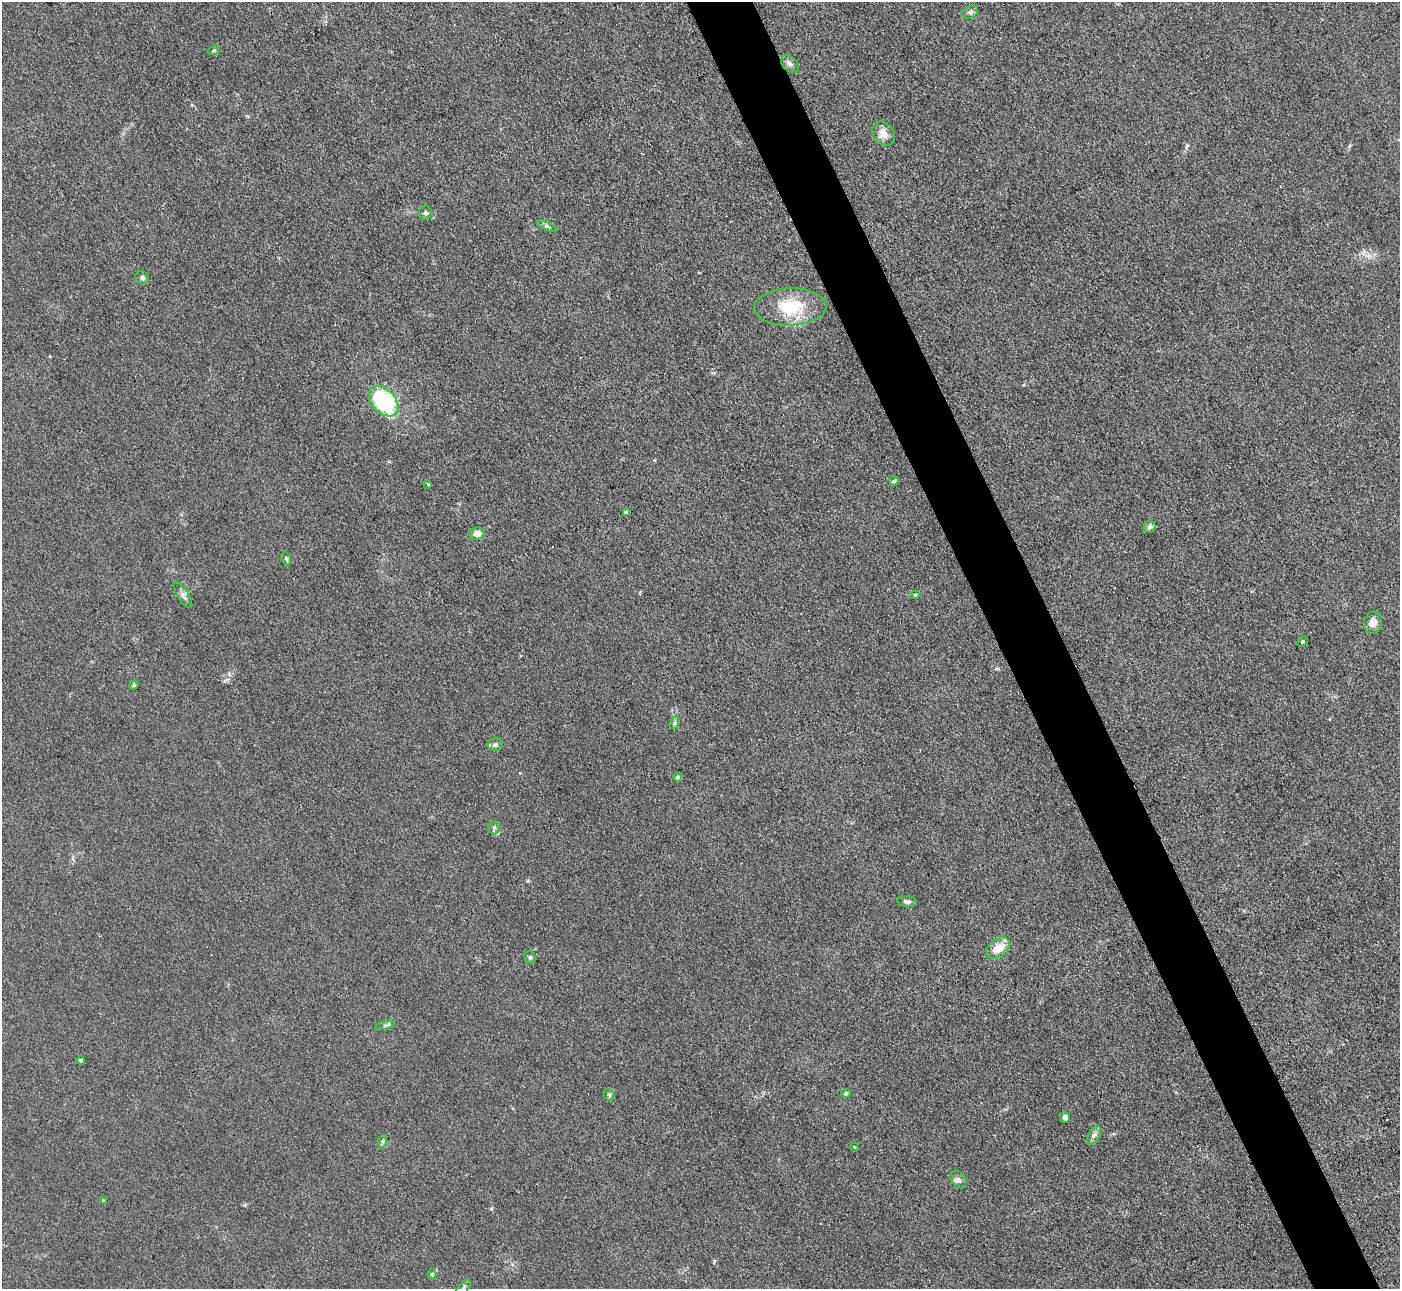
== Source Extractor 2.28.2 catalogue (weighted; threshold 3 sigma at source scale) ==
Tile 6 of 4 x 4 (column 2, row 2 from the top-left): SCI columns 1401-2798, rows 2860-4146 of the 5599 x 5585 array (HDU 1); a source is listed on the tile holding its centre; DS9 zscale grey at full resolution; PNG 1402 x 1291 px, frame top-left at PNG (2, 2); each listed source drawn as its Kron ellipse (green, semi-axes under 4 px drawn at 4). Shown black and unused: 5% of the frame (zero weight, under 3 of 4 exposures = <1% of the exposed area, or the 3 px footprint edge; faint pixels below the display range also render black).
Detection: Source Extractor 2.28.2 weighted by HDU 2 'WHT'; one run over the whole footprint, this tile lists its part. Background 0.0557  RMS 0.0059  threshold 0.0266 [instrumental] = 3 sigma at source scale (4.5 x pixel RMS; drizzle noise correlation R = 1.50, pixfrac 1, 0.05/0.05 arcsec/px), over >= 5 px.
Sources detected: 41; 2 inside a brighter listed object's ellipse — not listed separately; the other 39 listed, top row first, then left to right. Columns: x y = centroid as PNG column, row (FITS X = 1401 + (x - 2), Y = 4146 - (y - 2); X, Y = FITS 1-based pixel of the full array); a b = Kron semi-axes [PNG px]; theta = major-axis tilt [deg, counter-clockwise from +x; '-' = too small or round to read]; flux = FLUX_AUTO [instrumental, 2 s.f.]
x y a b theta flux
970 12 8 6 34 1.7
214 50 6 4 20 0.8
790 64 10 7 -47 2.3
884 134 13 10 -50 6
425 213 7 6 - 1.9
547 226 11 4 -24 1.5
142 278 7 6 - 1.7
790 307 36 18 2 26
384 401 17 11 -47 64
894 481 4 4 - 1.1
428 484 3 3 - 0.78
627 512 4 4 - 1.9
1150 527 6 5 - 2.1
477 534 7 6 - 4.5
286 559 7 4 -69 1
183 595 15 6 -59 2.5
915 595 4 4 - 0.86
1373 623 11 9 80 4.5
1303 642 6 4 46 0.92
134 685 5 4 - 0.8
674 723 7 4 71 1.2
495 744 7 6 - 1.6
678 777 4 4 - 1.9
494 828 7 5 -89 1.4
907 901 10 5 -6 2.2
998 948 13 9 37 9.2
530 957 6 5 - 1.2
385 1025 10 4 13 1.4
81 1060 4 4 - 1.7
846 1093 5 4 - 0.74
609 1095 6 5 - 1
1065 1117 5 5 - 2.1
1094 1135 10 5 60 2.1
383 1141 6 4 71 1
854 1147 4 3 - 0.4
959 1179 10 7 -51 2.2
104 1201 4 4 - 0.98
432 1274 5 4 - 0.84
463 1288 10 5 51 1.5
Isophote crosses this tile's border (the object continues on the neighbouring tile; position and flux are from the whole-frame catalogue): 1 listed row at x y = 463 1288